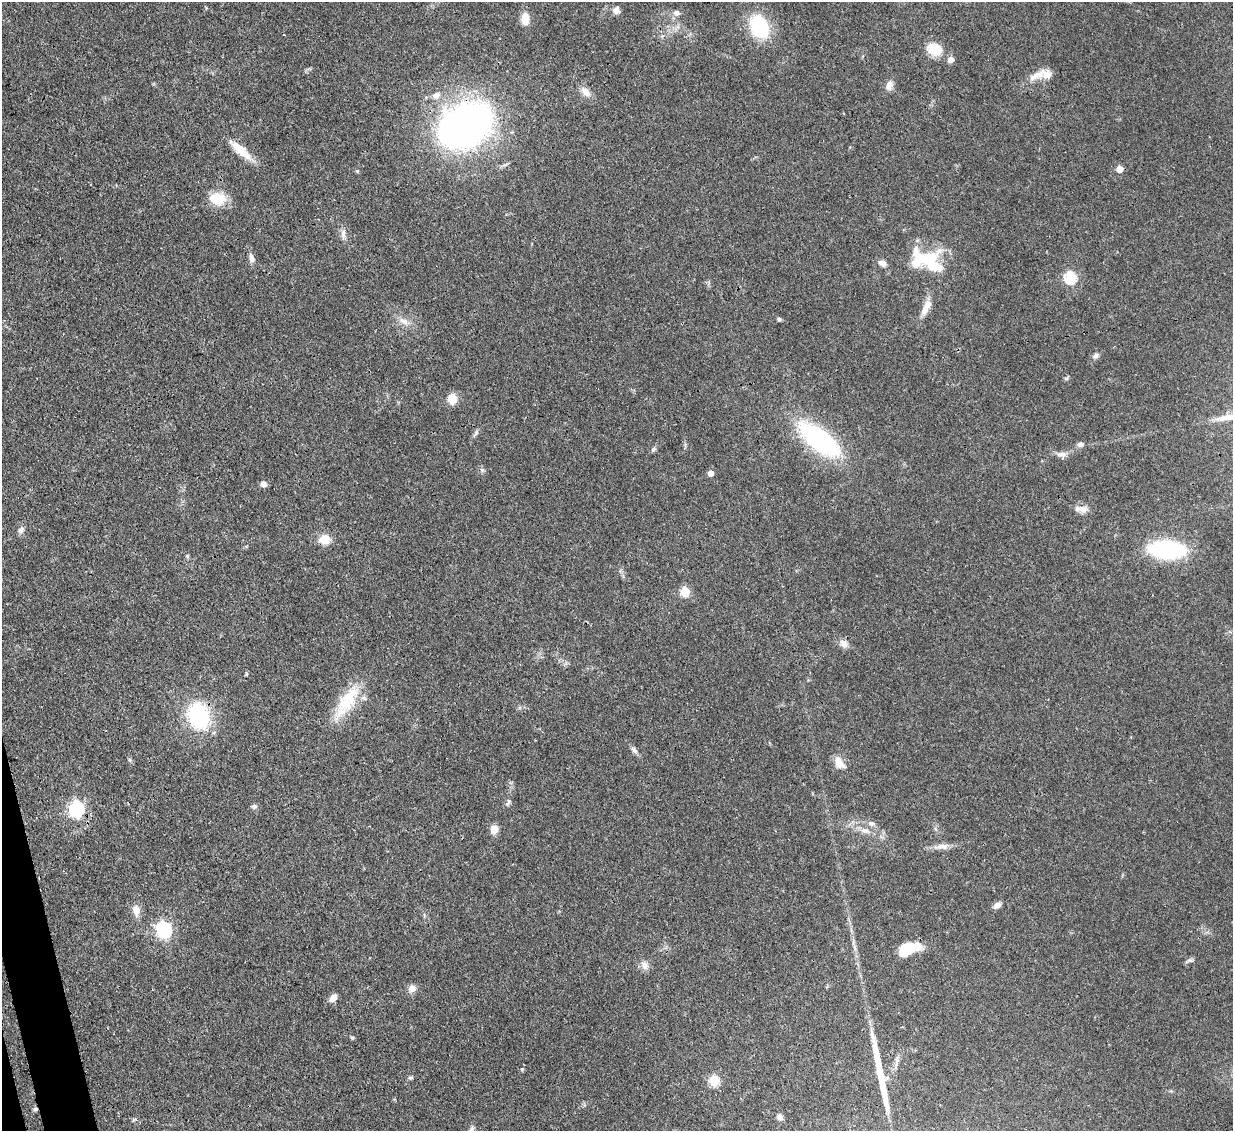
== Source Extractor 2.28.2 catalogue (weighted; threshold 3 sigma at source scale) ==
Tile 7 of 4 x 4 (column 3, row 2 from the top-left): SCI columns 2542-3772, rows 2470-3598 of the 5081 x 5061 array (HDU 1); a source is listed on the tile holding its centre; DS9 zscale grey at full resolution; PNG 1235 x 1133 px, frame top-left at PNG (2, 2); no overlay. Shown black and unused: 1% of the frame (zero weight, under 3 of 4 exposures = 9% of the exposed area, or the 3 px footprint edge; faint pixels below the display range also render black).
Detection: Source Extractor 2.28.2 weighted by HDU 2 'WHT'; one run over the whole footprint, this tile lists its part. Background 0.0967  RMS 0.0047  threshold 0.021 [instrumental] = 3 sigma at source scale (4.5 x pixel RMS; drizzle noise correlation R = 1.50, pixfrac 1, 0.05/0.05 arcsec/px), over >= 5 px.
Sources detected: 73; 1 long thin detection or spike segment (spike, bleed or trail) — not listed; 5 inside a brighter listed object's ellipse — not listed separately; the other 67 listed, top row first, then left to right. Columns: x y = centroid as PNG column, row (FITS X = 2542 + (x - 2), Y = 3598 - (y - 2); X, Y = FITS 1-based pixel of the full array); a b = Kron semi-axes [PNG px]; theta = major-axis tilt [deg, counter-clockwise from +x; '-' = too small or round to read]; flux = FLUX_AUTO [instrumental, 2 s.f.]
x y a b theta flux
616 10 9 8 - 2.4
676 13 9 8 - 2.1
525 19 15 9 -90 5.5
759 26 19 14 -63 39
934 49 15 12 -23 12
951 60 7 6 - 2.3
1037 75 28 8 29 5.2
889 85 12 8 72 3.2
586 92 15 9 -43 3.9
436 95 10 9 - 3.1
465 126 54 39 27 210
241 150 32 9 -41 9.4
1120 169 5 5 - 5.8
357 171 5 4 - 0.53
218 199 18 13 -8 12
343 233 12 6 85 2.2
251 258 12 6 -77 2.1
928 258 44 22 -15 24
882 263 10 7 -34 2.6
1070 277 6 6 - 41
925 309 17 9 72 4.5
779 319 5 4 - 0.85
404 321 14 8 -19 3.5
1096 355 8 6 46 1.4
452 399 10 8 83 6.9
476 433 13 4 59 1.3
819 439 56 22 -39 57
1081 444 8 7 - 1.5
653 449 8 5 45 1
1061 454 16 7 -2 2.6
482 470 7 4 -19 0.77
710 473 5 4 - 3.9
264 484 8 7 - 1.8
1082 509 15 9 -19 3.4
21 530 10 7 48 1.7
324 539 10 9 - 7.8
1167 550 24 11 -4 84
187 556 5 5 - 0.65
685 592 5 5 - 21
844 643 12 10 -43 2.9
246 674 6 3 -90 0.55
345 702 46 17 64 19
199 716 23 17 -70 46
634 750 11 6 -50 1.7
839 763 16 9 -57 5.4
508 802 9 3 57 0.98
254 806 7 6 - 1.4
77 809 7 6 - 120
871 823 9 7 -22 1.7
494 829 10 9 - 3.6
865 830 14 8 -11 3.3
942 846 22 7 1 3.5
997 905 9 6 29 2.3
136 910 12 8 -82 4.5
164 930 7 6 - 120
855 948 7 4 -71 1
907 950 25 11 22 15
1190 960 7 5 -20 1
645 965 12 9 -60 2.9
412 988 10 9 - 2.8
333 998 10 7 48 3.1
352 1038 5 5 - 0.6
896 1061 20 3 84 2
410 1078 6 5 - 0.84
714 1081 5 5 - 28
35 1109 5 5 - 0.99
780 1117 6 6 - 2.3
Overlapping masked pixels (flux is a lower limit): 2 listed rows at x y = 199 716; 35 1109
Unlisted compact peaks at least as high as the median listed source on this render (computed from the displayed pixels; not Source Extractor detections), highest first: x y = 522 1069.